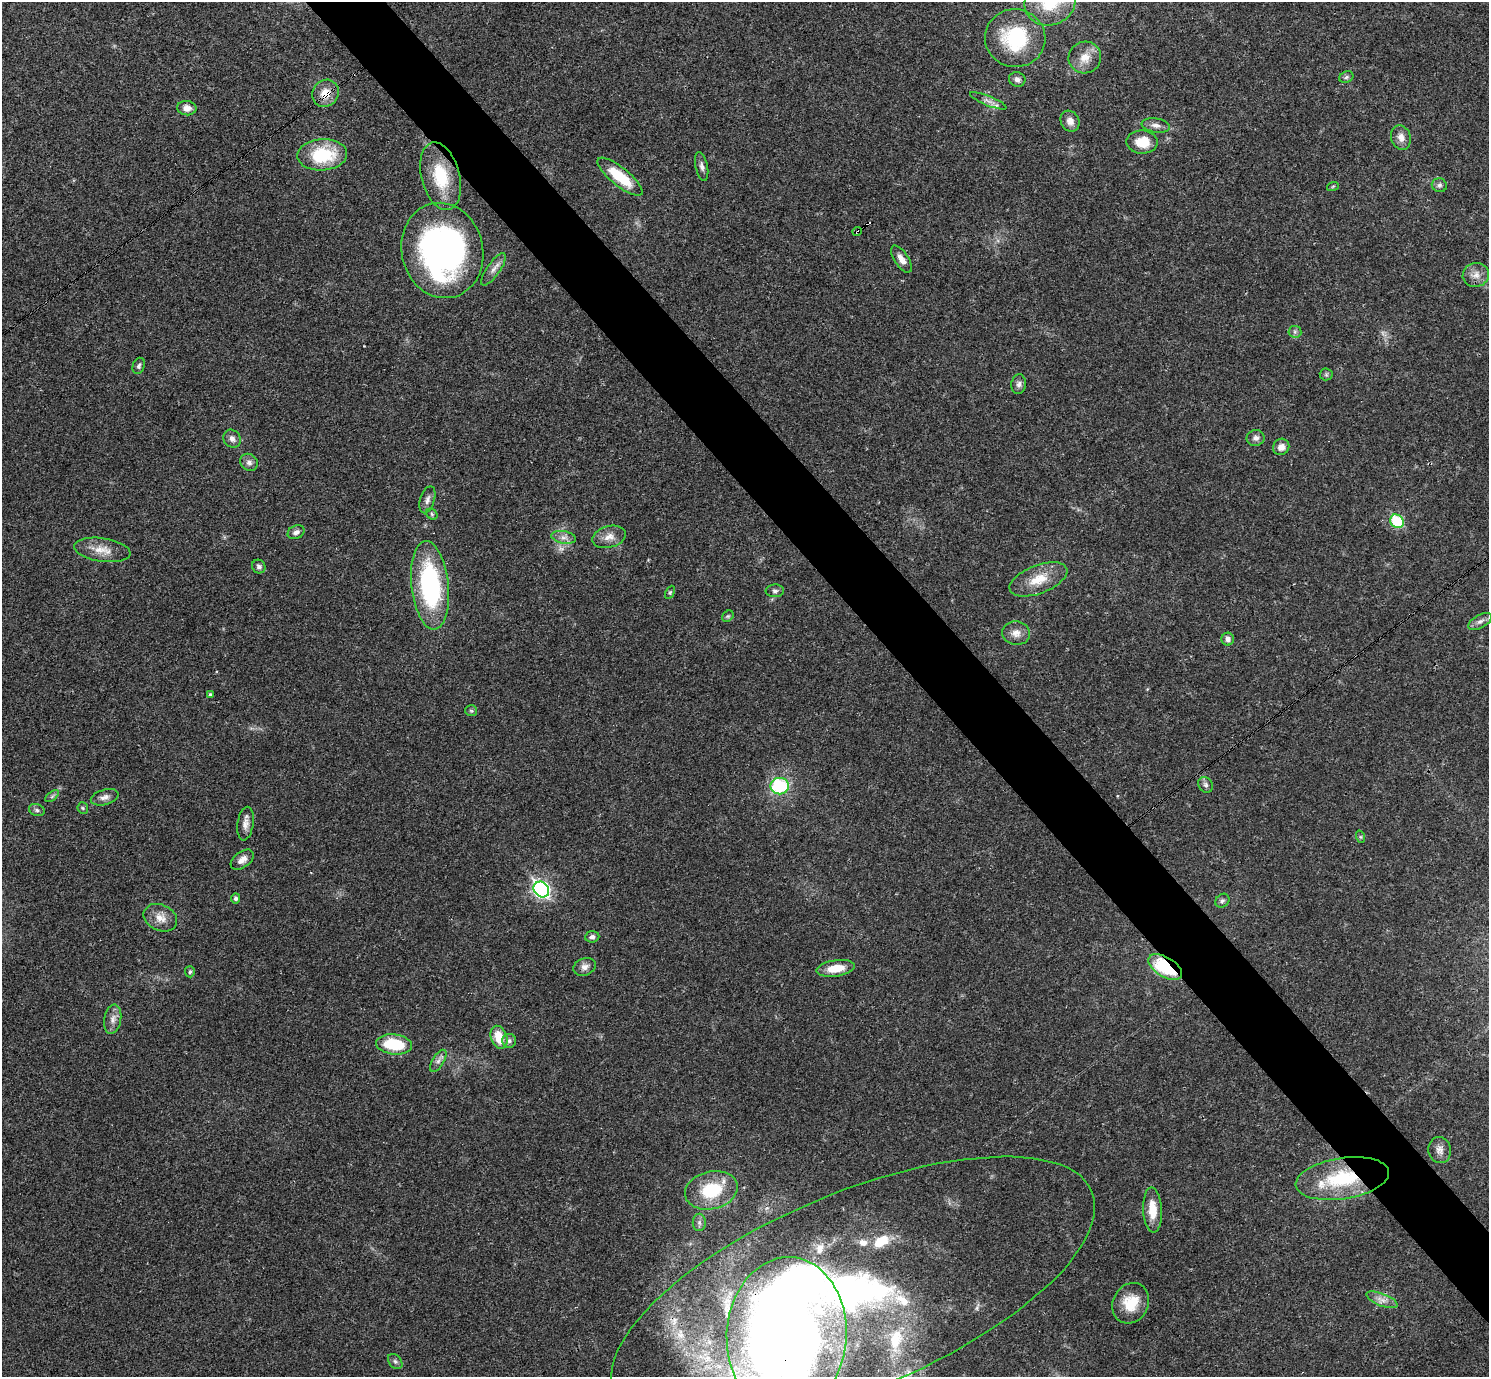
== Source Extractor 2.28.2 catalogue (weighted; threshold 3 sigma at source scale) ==
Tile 6 of 4 x 4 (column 2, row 2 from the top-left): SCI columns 1489-2975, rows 2905-4279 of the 5953 x 5950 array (HDU 1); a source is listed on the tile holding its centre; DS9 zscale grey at full resolution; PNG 1491 x 1379 px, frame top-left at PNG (2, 2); each listed source drawn as its Kron ellipse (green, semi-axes under 4 px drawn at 4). Shown black and unused: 5% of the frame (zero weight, under 3 of 4 exposures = <1% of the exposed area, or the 3 px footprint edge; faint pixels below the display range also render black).
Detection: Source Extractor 2.28.2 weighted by HDU 2 'WHT'; one run over the whole footprint, this tile lists its part. Background 0.0361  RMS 0.0026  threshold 0.0118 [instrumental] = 3 sigma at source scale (4.5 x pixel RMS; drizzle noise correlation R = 1.50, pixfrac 1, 0.05/0.05 arcsec/px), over >= 5 px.
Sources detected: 96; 2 inside a brighter object's white glare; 1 cosmic-ray / hot-pixel residue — neither listed nor drawn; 11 inside a brighter listed object's ellipse — not listed separately; the other 82 listed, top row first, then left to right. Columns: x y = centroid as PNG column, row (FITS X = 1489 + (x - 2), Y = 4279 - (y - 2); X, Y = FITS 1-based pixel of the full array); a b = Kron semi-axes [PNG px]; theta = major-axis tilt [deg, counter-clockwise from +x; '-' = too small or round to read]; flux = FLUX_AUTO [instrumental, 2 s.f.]
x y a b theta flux
1050 2 26 23 27 17
1015 38 30 29 - 19
1085 58 16 15 - 3.8
1346 77 7 5 24 0.57
1017 79 8 7 - 1.1
326 93 14 13 - 3.9
988 101 19 5 -22 1.4
187 108 9 7 -7 1.8
1070 121 11 9 -60 1.8
1156 125 14 7 -10 1.4
1401 137 12 9 -72 1.9
1142 142 15 11 -1 5.5
322 155 25 15 4 15
702 166 14 6 -78 1.1
441 176 34 19 -75 12
620 177 28 9 -39 9.4
1439 185 7 6 - 0.73
1333 186 6 3 19 0.27
857 232 4 3 - 1.2
442 250 48 40 -77 96
901 259 15 7 -56 2
493 269 19 6 55 1.6
1476 275 13 12 - 2.2
1295 332 6 6 - 0.63
139 366 8 6 68 0.71
1326 374 6 6 - 0.44
1019 384 10 7 81 1.1
1256 438 9 8 - 1.1
232 439 9 8 - 1.2
1281 447 8 8 - 1.8
249 462 9 8 - 1.2
427 500 14 7 72 1.3
432 514 6 5 - 0.44
1397 521 7 6 - 15
296 532 9 6 26 1.1
564 537 12 6 -10 1.4
609 537 17 10 15 2.5
102 550 28 11 -8 4.2
259 567 7 6 - 0.8
1038 579 30 14 21 6.3
430 585 44 18 -84 36
775 591 9 6 2 0.77
670 592 7 4 63 0.38
728 616 6 5 - 0.47
1480 621 13 6 29 1.3
1016 633 14 11 -13 2.2
1228 639 6 6 - 1.1
210 695 4 4 - 0.5
471 711 6 5 - 0.46
1206 785 8 7 - 0.83
780 786 9 8 - 19
52 796 8 4 38 0.52
105 797 14 7 16 1.4
83 808 6 5 - 0.42
37 810 8 6 -18 0.65
245 824 17 8 82 1.8
1361 837 6 4 -71 0.35
242 860 13 8 36 1.7
541 889 8 7 - 73
236 898 5 4 - 0.69
1222 901 7 6 - 0.69
160 918 17 13 -25 3.2
592 937 7 5 5 0.84
585 967 11 8 20 1.4
1165 967 19 9 -31 15
836 968 19 8 8 4.9
190 972 5 5 - 0.55
113 1019 15 8 79 1.8
499 1037 12 8 -72 5.4
509 1041 7 7 - 0.85
394 1044 18 10 -7 11
438 1061 12 5 59 1.1
1440 1150 13 11 -78 1.7
1342 1179 47 20 9 19
711 1190 27 19 14 12
1153 1210 22 9 -87 4.9
699 1222 9 6 -89 0.79
853 1292 259 98 23 200
1382 1300 16 6 -21 1.8
1131 1303 21 17 62 6.8
787 1335 78 60 87 320
395 1362 8 6 -49 0.68
Overlapping masked pixels (flux is a lower limit): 6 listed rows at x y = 326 93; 857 232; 1165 967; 1342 1179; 853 1292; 787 1335
Isophote crosses this tile's border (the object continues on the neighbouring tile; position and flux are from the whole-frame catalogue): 3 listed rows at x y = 1050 2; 853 1292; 787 1335